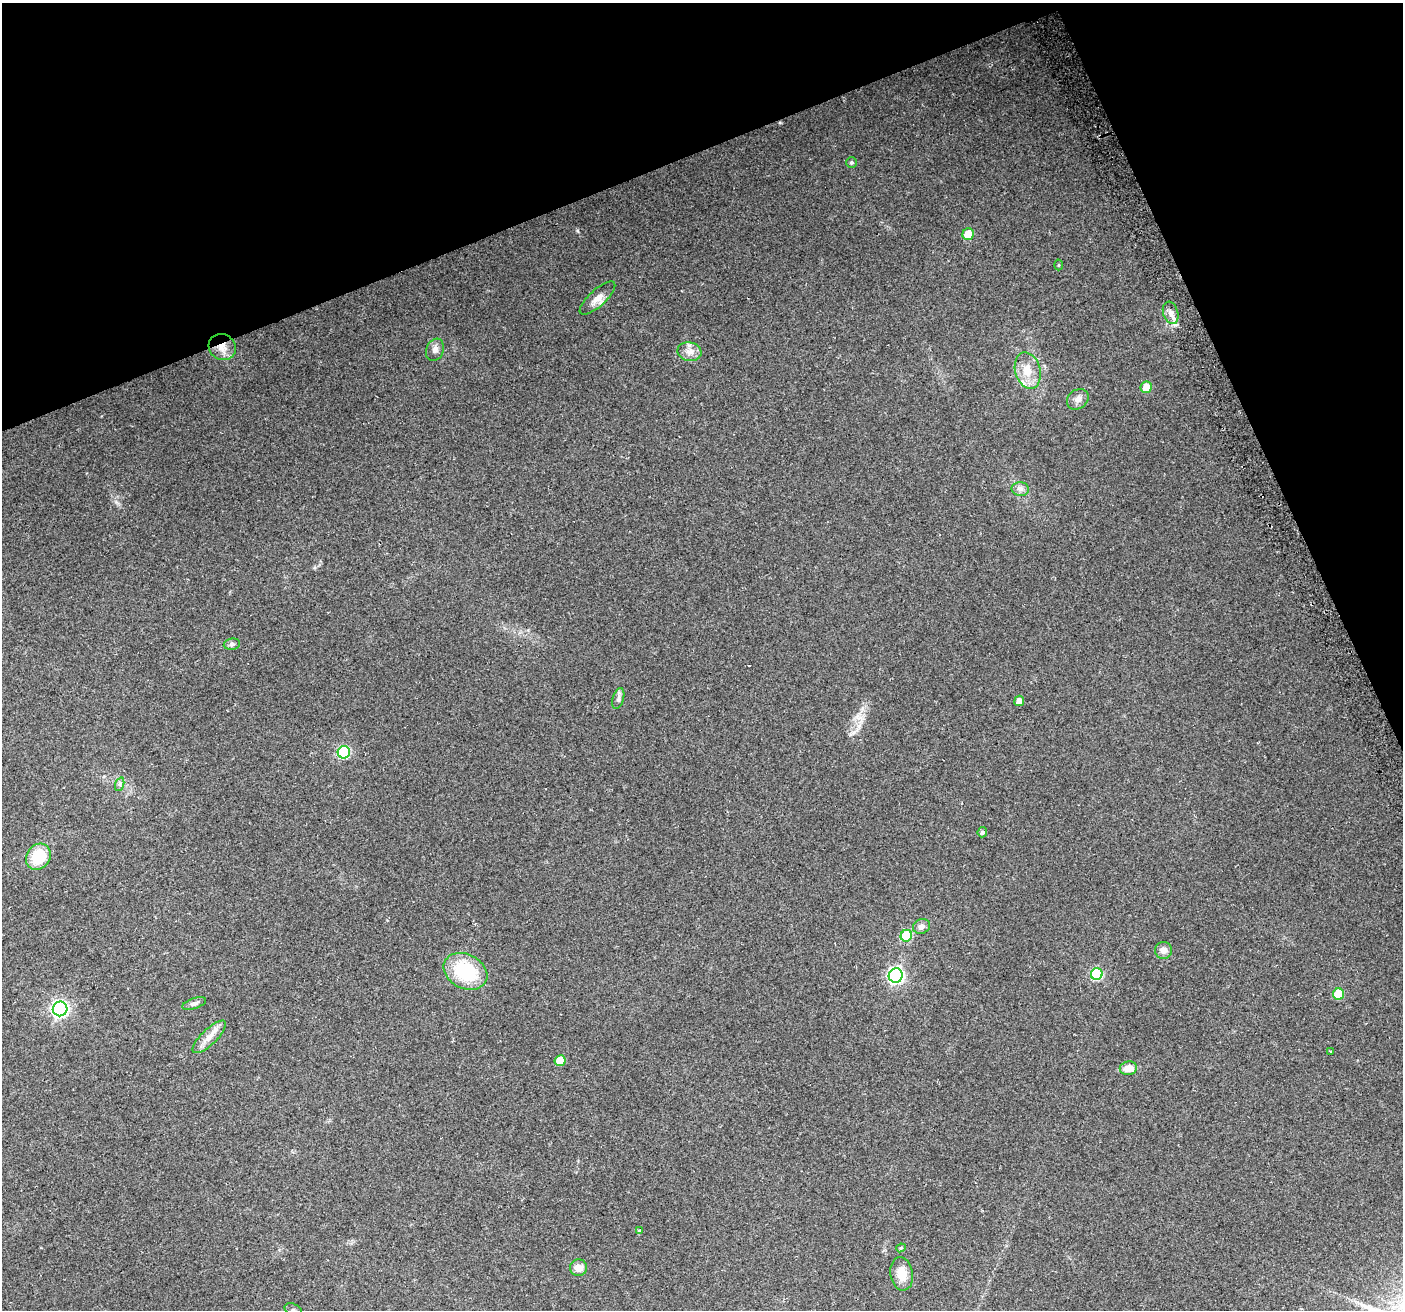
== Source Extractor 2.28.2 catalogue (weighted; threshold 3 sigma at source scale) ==
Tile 3 of 4 x 4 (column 3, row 1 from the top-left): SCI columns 2836-4236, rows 4080-5387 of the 5668 x 5486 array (HDU 1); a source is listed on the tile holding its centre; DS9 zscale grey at full resolution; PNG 1405 x 1312 px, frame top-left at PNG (2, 3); each listed source drawn as its Kron ellipse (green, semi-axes under 4 px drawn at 4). Shown black and unused: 20% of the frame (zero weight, under 2 of 3 exposures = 2% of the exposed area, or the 3 px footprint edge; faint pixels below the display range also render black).
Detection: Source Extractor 2.28.2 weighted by HDU 2 'WHT'; one run over the whole footprint, this tile lists its part. Background 0.0543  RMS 0.011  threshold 0.0493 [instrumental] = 3 sigma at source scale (4.5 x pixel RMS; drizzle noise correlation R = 1.50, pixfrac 1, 0.0396/0.0396 arcsec/px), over >= 5 px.
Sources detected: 39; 1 cosmic-ray / hot-pixel residue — neither listed nor drawn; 1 inside a brighter listed object's ellipse — not listed separately; the other 37 listed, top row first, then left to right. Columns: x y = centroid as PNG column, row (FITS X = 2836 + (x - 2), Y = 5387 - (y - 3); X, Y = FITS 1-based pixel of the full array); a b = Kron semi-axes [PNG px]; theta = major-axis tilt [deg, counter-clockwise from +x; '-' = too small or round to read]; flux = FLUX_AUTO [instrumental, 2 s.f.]
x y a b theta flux
851 162 5 5 - 1.8
968 234 6 5 - 23
1059 265 5 3 - 0.96
597 298 23 8 43 10
1171 313 11 7 -73 6.3
222 347 14 12 -34 12
435 350 11 8 69 5.4
689 352 12 9 -10 7.2
1028 370 18 12 -74 19
1146 387 6 5 - 16
1078 399 12 9 37 5.9
1020 489 8 7 - 4.1
232 644 8 5 9 2.7
618 698 11 5 73 3.3
1019 701 5 5 - 7.5
344 752 6 6 - 94
120 784 7 4 72 2.2
982 832 5 4 - 2.8
38 857 14 11 53 39
921 926 9 7 26 4.7
906 936 6 5 - 43
1164 950 8 8 - 5.9
465 971 23 17 -27 65
1097 974 6 5 - 89
896 976 7 7 - 250
1338 994 5 5 - 37
194 1004 12 5 20 3.5
60 1009 7 7 - 290
209 1037 22 7 44 11
1331 1051 3 3 - 1.9
560 1061 5 5 - 21
1128 1068 8 6 11 12
639 1231 3 3 - 2.5
901 1248 5 4 - 1.5
578 1268 8 8 - 9.2
902 1274 17 11 -81 15
293 1310 9 6 -29 3.3
Overlapping masked pixels (flux is a lower limit): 1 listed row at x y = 222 347
Isophote crosses this tile's border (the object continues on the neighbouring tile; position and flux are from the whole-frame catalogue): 1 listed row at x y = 293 1310
Unlisted compact peaks at least as high as the median listed source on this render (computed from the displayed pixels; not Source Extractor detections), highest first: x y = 577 231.